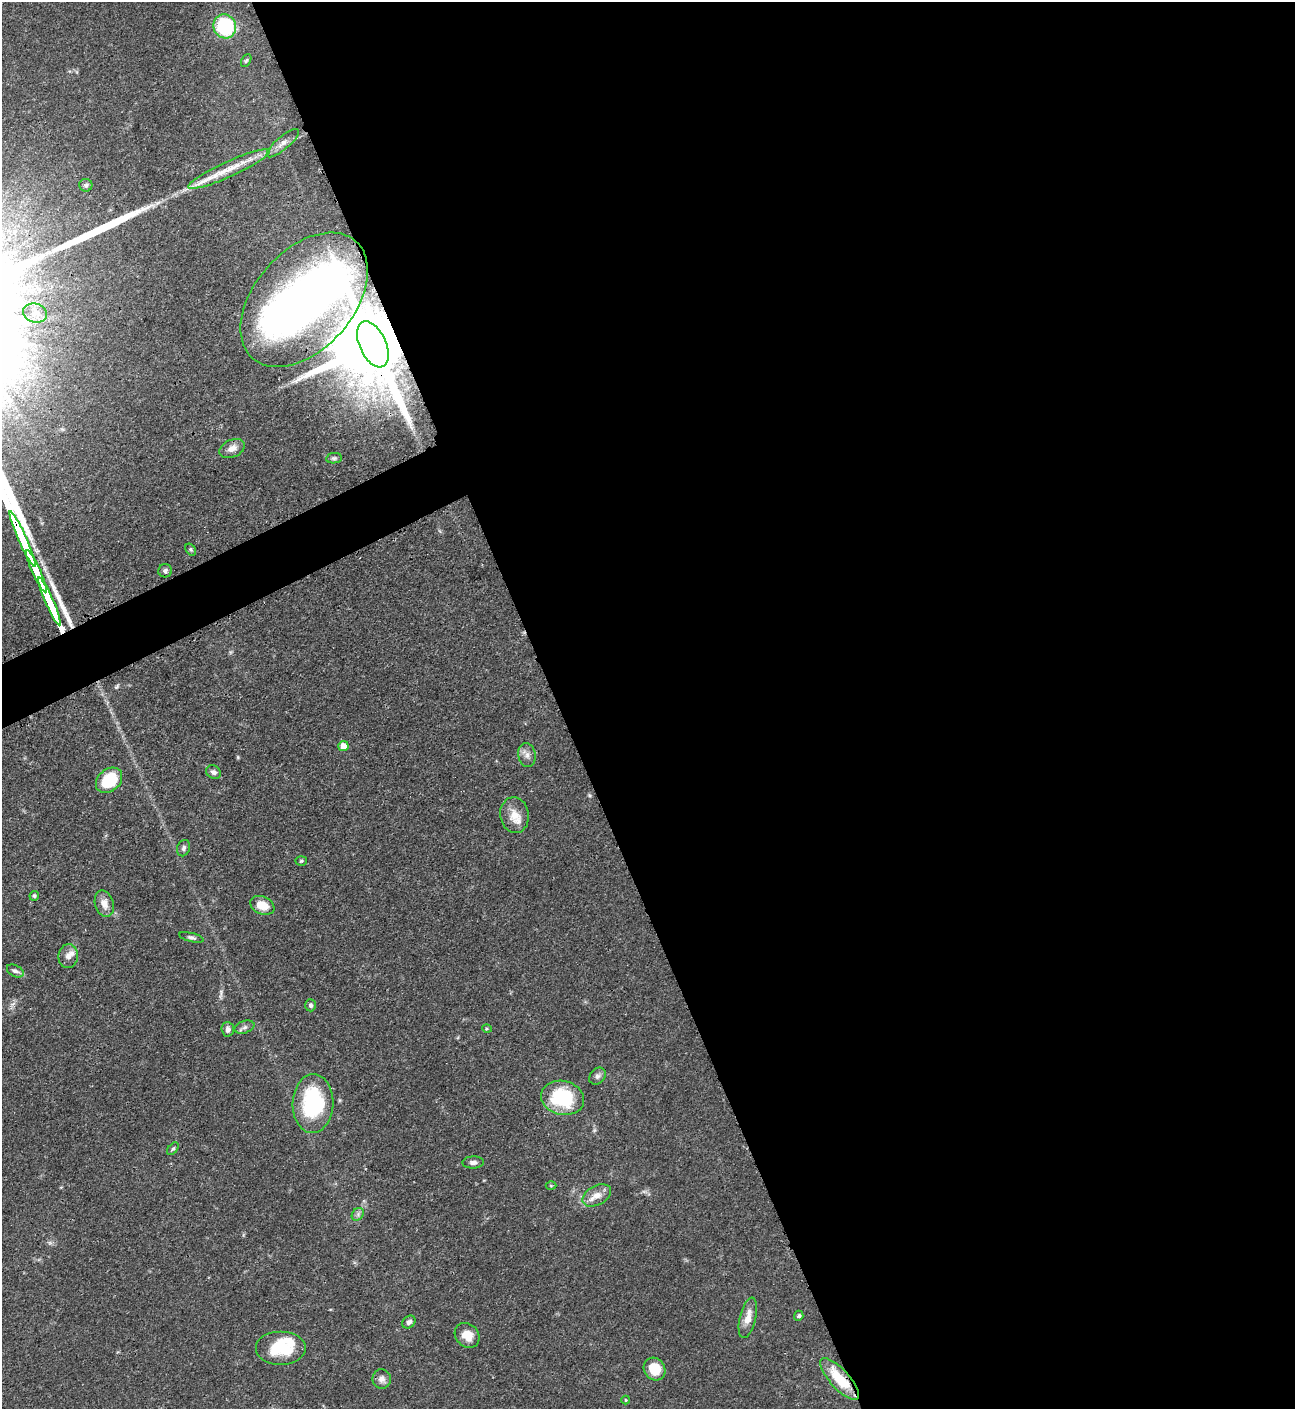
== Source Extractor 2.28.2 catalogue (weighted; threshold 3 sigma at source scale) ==
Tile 8 of 4 x 4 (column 4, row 2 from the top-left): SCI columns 4175-5467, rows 2826-4232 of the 5630 x 5648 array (HDU 1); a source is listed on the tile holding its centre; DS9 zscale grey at full resolution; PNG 1297 x 1411 px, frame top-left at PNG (2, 2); each listed source drawn as its Kron ellipse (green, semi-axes under 4 px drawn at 4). Shown black and unused: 59% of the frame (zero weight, under 3 of 4 exposures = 1% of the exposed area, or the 3 px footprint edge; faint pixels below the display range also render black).
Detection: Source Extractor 2.28.2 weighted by HDU 2 'WHT'; one run over the whole footprint, this tile lists its part. Background 0.0528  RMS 0.0031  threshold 0.0141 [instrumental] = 3 sigma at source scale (4.5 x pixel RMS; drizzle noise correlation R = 1.50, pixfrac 1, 0.05/0.05 arcsec/px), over >= 5 px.
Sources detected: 52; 3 inside a brighter listed object's ellipse — not listed separately; the other 49 listed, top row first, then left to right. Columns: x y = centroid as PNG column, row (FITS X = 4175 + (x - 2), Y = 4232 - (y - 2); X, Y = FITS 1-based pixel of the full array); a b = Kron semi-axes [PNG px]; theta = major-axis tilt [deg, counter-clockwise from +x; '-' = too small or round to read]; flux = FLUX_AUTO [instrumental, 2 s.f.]
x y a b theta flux
225 26 12 11 - 23
246 60 7 4 61 0.49
283 143 20 6 41 2.1
229 169 45 7 24 7.6
86 185 6 6 - 0.75
304 300 78 49 49 260
35 313 12 9 -14 2.7
373 344 24 13 -65 5500
232 448 13 8 23 2.3
334 458 8 5 9 0.67
23 539 30 3 -66 2100
191 549 6 4 -57 0.48
36 571 23 3 -66 1700
165 571 7 6 - 0.88
49 601 26 3 -66 1700
343 746 5 5 - 3.9
527 755 12 8 -79 1.8
213 772 8 6 -30 1.2
109 780 15 11 40 13
514 815 18 14 -82 5.1
183 848 8 6 69 0.95
301 861 6 5 - 0.47
34 896 5 4 - 0.49
104 904 13 9 -72 2.9
262 905 12 8 -23 5.3
191 937 13 4 -14 0.86
68 956 12 10 83 1.9
15 971 9 5 -29 1
310 1005 6 5 - 0.82
245 1027 10 6 19 1.2
228 1029 7 6 - 1.1
487 1029 5 3 - 0.33
598 1076 9 7 47 1.1
563 1098 22 17 -13 23
313 1104 29 20 88 30
173 1149 7 4 51 0.55
473 1162 11 6 2 1.3
551 1186 5 3 - 0.29
597 1195 15 9 29 3.4
358 1214 7 5 48 0.87
799 1316 5 4 - 0.68
748 1318 20 8 77 3.9
409 1322 7 5 39 1
467 1335 13 11 -46 4.5
280 1348 25 17 0 13
655 1369 12 10 -54 7
382 1379 10 9 - 1.7
840 1379 27 9 -47 12
626 1400 4 4 - 0.33
Overlapping masked pixels (flux is a lower limit): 5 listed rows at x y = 229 169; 304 300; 373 344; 23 539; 840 1379